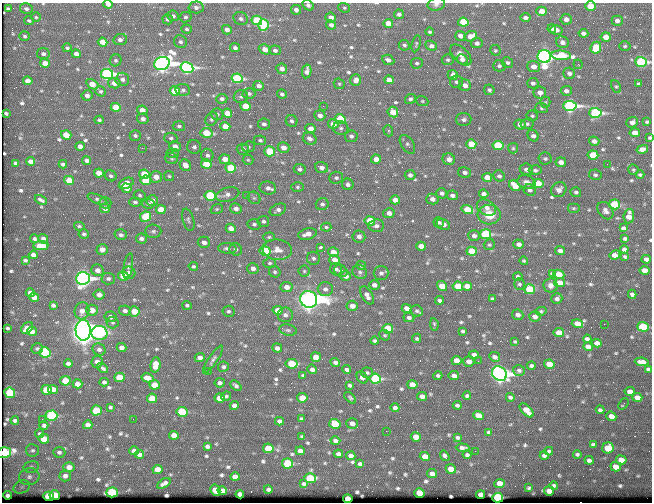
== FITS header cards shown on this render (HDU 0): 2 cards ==
NAXIS1  =                  650 / Width of table row in bytes
NAXIS2  =                  500 / Number of rows in table

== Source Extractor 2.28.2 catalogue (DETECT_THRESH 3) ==
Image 650 x 500 px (HDU 0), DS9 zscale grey, 1 PNG px = 1 image px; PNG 654 x 504 px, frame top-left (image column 1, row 500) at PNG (2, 3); each listed source drawn as its Kron ellipse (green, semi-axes under 4 px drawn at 4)
Background 352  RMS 1.1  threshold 3.34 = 3 sigma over >= 5 px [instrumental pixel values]
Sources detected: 676; of the 676, the 500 brightest by FLUX_AUTO listed and drawn (176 fainter detections omitted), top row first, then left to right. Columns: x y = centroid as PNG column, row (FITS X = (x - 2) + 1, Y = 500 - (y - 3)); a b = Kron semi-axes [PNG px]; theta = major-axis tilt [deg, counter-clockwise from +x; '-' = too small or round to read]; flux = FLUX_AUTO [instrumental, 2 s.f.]
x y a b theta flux
108 4 4 3 - 430
436 4 9 6 12 230
308 5 6 4 -31 220
590 6 5 4 - 2000
196 7 7 6 - 250
344 8 6 4 -21 120
8 9 4 3 - 170
26 9 6 5 - 210
296 10 5 5 - 320
542 11 5 4 - 800
399 14 5 5 - 240
173 16 6 5 - 200
36 17 5 4 - 110
185 17 6 5 - 160
331 17 5 5 - 470
241 18 7 6 - 220
525 18 5 4 - 260
168 19 5 5 - 180
566 19 5 5 - 400
257 20 5 4 - 4800
29 21 5 3 - 120
617 21 5 5 - 360
463 22 5 4 - 4000
388 23 5 4 - 970
263 25 6 5 - 5300
331 25 5 4 - 310
187 29 5 4 - 140
552 29 4 4 - 180
227 30 5 4 - 450
556 30 6 5 - 440
430 32 4 4 - 120
583 33 5 4 - 320
25 36 5 4 - 120
460 36 5 5 - 420
471 36 6 5 - 850
606 37 5 4 - 780
120 40 7 5 11 310
103 42 5 4 - 1100
180 42 6 6 - 200
562 42 6 5 - 360
477 43 5 5 - 280
416 44 9 4 77 120
404 45 5 5 - 170
431 46 6 4 -24 420
625 46 6 5 - 120
67 48 4 4 - 150
235 48 5 4 - 210
596 48 6 5 - 2800
265 49 6 4 -23 690
275 50 6 5 - 220
495 50 5 5 - 120
43 54 6 5 - 230
76 54 4 4 - 430
461 55 13 7 -45 510
561 55 10 4 -4 4500
544 56 7 6 - 49000
462 59 6 5 - 340
116 60 6 5 - 160
388 60 6 5 - 330
448 60 6 5 - 160
641 62 6 5 - 12000
45 63 5 4 - 870
162 63 8 6 21 59000
417 63 6 5 - 150
508 63 5 5 - 180
578 64 5 4 - 120
499 66 6 5 - 180
533 66 6 5 - 630
187 67 6 5 - 21000
282 69 5 5 - 440
307 71 7 4 79 440
569 73 6 5 - 290
107 74 6 5 - 19000
453 75 5 5 - 670
237 78 6 4 -11 5900
122 79 7 6 - 340
356 80 6 5 - 430
389 80 5 4 - 820
28 81 5 4 - 670
456 82 6 6 - 190
114 83 6 5 - 580
533 83 6 5 - 230
92 84 7 4 -35 1100
339 84 6 5 - 110
639 84 4 3 - 150
465 85 6 5 - 560
259 86 5 5 - 360
616 87 6 4 -62 140
183 90 7 6 - 200
489 90 5 5 - 180
100 91 6 5 - 150
175 91 5 4 - 3600
566 91 5 5 - 290
249 93 6 5 - 170
540 93 6 6 - 470
282 94 5 4 - 160
87 95 5 5 - 330
241 97 7 6 - 170
222 99 6 5 - 230
410 99 5 5 - 220
422 101 6 5 - 120
545 102 5 5 - 120
245 106 5 4 - 1800
323 106 2 2 - 160
570 106 6 5 - 22000
116 107 5 4 - 1900
541 108 6 5 - 140
142 110 5 4 - 570
393 112 5 5 - 1900
6 113 3 3 - 110
227 113 5 4 - 960
595 113 6 5 - 13000
217 114 6 5 - 150
320 115 5 5 - 390
532 116 5 5 - 130
143 119 6 5 - 300
212 119 7 6 - 180
340 119 5 4 - 4000
464 119 7 6 - 240
99 120 5 4 - 130
292 121 6 5 - 190
632 122 6 5 - 450
647 122 4 3 - 120
264 124 6 6 - 240
333 124 5 4 - 780
520 124 5 5 - 630
527 124 7 5 9 180
179 126 6 5 - 160
225 126 5 4 - 1400
341 128 7 7 - 220
310 129 5 4 - 720
388 131 6 4 -71 120
206 133 6 5 - 2300
635 133 5 4 - 670
66 135 5 4 - 1400
135 135 5 5 - 160
351 136 6 6 - 220
533 136 6 5 - 320
171 138 6 5 - 150
650 138 4 4 - 130
310 139 7 5 -30 360
260 140 6 5 - 150
594 141 5 4 - 360
407 144 10 6 -56 220
471 144 5 4 - 1800
80 146 5 4 - 520
175 146 6 5 - 580
498 146 5 4 - 5000
194 147 7 6 - 230
249 147 6 5 - 130
142 148 2 2 - 700
283 148 6 5 - 610
513 148 5 5 - 120
243 149 6 5 - 400
642 149 6 4 13 640
269 151 5 5 - 2300
173 153 6 4 -3 110
207 155 6 6 - 220
593 155 5 4 - 3300
171 159 6 5 - 110
225 159 5 5 - 800
376 159 5 4 - 690
449 159 6 6 - 580
545 159 6 6 - 170
248 160 5 5 - 110
31 161 4 4 - 570
87 161 4 4 - 290
561 162 5 5 - 460
16 163 4 3 - 170
63 164 4 4 - 210
206 164 5 4 - 3500
607 164 2 2 - 250
185 165 6 5 - 670
231 168 5 5 - 3300
321 168 6 5 - 450
300 169 6 5 - 220
526 169 6 5 - 290
535 170 6 5 - 190
633 170 5 5 - 110
465 172 6 5 - 240
99 173 5 4 - 880
144 174 5 4 - 2000
410 175 5 5 - 300
595 175 6 5 - 170
640 175 4 3 - 140
111 176 6 5 - 160
169 176 5 5 - 110
499 176 6 5 - 200
156 177 6 5 - 710
487 177 5 4 - 1100
336 178 7 6 - 220
69 180 5 4 - 1700
146 180 5 4 - 3600
527 182 9 6 -19 380
126 183 8 5 25 1300
348 184 6 5 - 210
538 184 5 4 - 1900
515 186 6 4 -41 1100
297 187 6 5 - 130
127 188 5 4 - 480
268 188 8 6 -10 280
530 190 6 5 - 220
559 190 8 7 - 460
576 192 5 5 - 170
442 193 5 5 - 230
228 194 12 7 16 390
484 194 5 4 - 330
140 195 6 5 - 130
246 195 3 3 - 110
452 195 6 5 - 280
210 196 5 5 - 6900
254 198 7 5 -42 160
97 199 10 4 -23 170
432 199 6 5 - 420
41 200 6 3 -27 190
152 200 6 5 - 430
395 200 5 4 - 730
135 202 6 4 -3 160
105 203 6 5 - 160
148 204 6 5 - 190
322 204 6 6 - 230
614 204 6 5 - 5400
486 207 10 7 -31 410
105 208 5 4 - 410
573 208 6 5 - 120
161 209 5 4 - 1300
217 209 6 5 - 120
236 209 6 5 - 380
278 210 9 5 25 270
467 210 6 4 -17 3000
605 211 9 7 -52 310
389 213 6 5 - 520
489 215 11 9 -5 1500
629 216 7 5 85 850
145 217 5 5 - 2700
188 220 11 5 -74 220
263 221 6 5 - 180
370 221 5 4 - 2800
439 222 5 5 - 170
254 224 6 5 - 170
443 224 7 5 -31 490
79 226 5 4 - 110
376 226 8 6 4 280
326 227 5 4 - 110
231 228 5 4 - 650
623 228 4 3 - 530
153 231 8 7 - 210
84 234 5 4 - 160
307 234 9 5 14 560
485 234 6 5 - 7700
121 235 6 5 - 230
359 236 6 6 - 340
474 236 6 5 - 310
269 237 6 4 3 120
625 238 4 3 - 150
35 239 4 4 - 150
43 239 5 5 - 240
141 239 6 5 - 300
204 242 6 5 - 440
519 244 5 4 - 360
489 245 6 5 - 120
41 246 7 4 1 1800
421 246 5 4 - 720
321 247 3 3 - 190
227 248 9 5 -4 240
102 249 6 5 - 520
236 249 6 6 - 200
624 249 4 4 - 250
277 250 15 10 -6 760
265 251 5 5 - 6100
472 251 5 4 - 2500
560 251 5 4 - 380
333 252 5 4 - 990
33 255 4 4 - 350
615 255 5 4 - 660
625 257 4 3 - 130
313 258 6 6 - 210
646 259 4 4 - 370
25 260 4 3 - 120
335 260 5 5 - 760
524 261 4 4 - 110
270 263 6 5 - 140
361 265 5 4 - 120
128 266 13 4 81 190
193 266 5 4 - 110
253 268 5 5 - 400
336 269 6 6 - 210
97 270 6 5 - 450
644 270 5 4 - 720
304 271 5 5 - 130
341 271 7 5 -27 240
275 272 6 5 - 150
360 272 7 6 - 200
129 273 6 6 - 450
381 273 7 7 - 270
552 273 4 3 - 160
559 274 5 4 - 1300
123 276 5 4 - 1500
345 276 5 4 - 470
518 277 5 4 - 200
83 278 7 6 - 35000
108 279 7 6 - 200
560 283 5 4 - 860
519 284 6 5 - 140
374 285 5 4 - 340
550 285 7 7 - 380
442 286 5 4 - 1000
458 286 5 4 - 1900
467 286 5 4 - 760
287 287 6 5 - 630
325 289 7 7 - 290
530 289 5 5 - 3800
30 293 5 4 - 440
99 294 5 5 - 520
632 294 5 4 - 250
367 295 10 5 -61 400
34 297 5 4 - 690
309 299 8 8 - 120000
492 299 4 3 - 120
557 299 6 5 - 280
440 300 4 3 - 220
53 305 4 3 - 170
187 305 5 4 - 130
352 306 5 5 - 590
407 308 5 4 - 450
92 310 6 5 - 710
278 310 5 4 - 1300
82 311 8 7 - 580
125 311 6 5 - 240
134 311 5 5 - 1400
228 311 6 5 - 160
417 311 6 5 - 170
541 311 5 4 - 120
285 315 7 7 - 270
518 315 6 5 - 340
535 316 6 5 - 490
110 317 6 5 - 310
409 317 5 4 - 210
112 322 6 6 - 140
434 324 6 4 -82 130
577 324 6 4 -15 810
604 324 2 2 - 330
643 327 5 5 - 4400
8 328 4 3 - 110
27 328 7 5 43 660
388 329 5 4 - 2900
83 330 10 7 -88 160000
288 330 9 5 -10 190
32 331 5 4 - 520
463 331 4 3 - 160
99 333 8 7 - 8000
559 333 5 4 - 1300
385 335 6 4 -42 110
417 338 5 4 - 120
587 339 4 3 - 190
374 341 4 4 - 150
515 342 4 3 - 110
597 343 5 4 - 410
122 347 5 4 - 380
588 347 5 4 - 630
277 348 5 4 - 320
37 349 6 5 - 120
99 349 7 6 - 240
45 352 5 5 - 3400
474 355 5 4 - 550
316 357 5 5 - 1200
495 357 6 4 -27 320
200 358 5 4 - 430
213 360 16 4 56 250
456 360 5 4 - 900
469 361 5 5 - 400
478 361 2 2 - 190
97 362 6 5 - 440
335 362 5 4 - 240
642 362 7 4 -6 460
68 363 4 4 - 220
292 364 6 5 - 2700
549 364 5 4 - 1300
155 365 7 5 84 1100
531 366 4 4 - 190
223 367 5 5 - 180
102 368 6 3 -37 280
312 369 5 4 - 310
346 369 5 3 - 230
648 369 4 4 - 170
519 370 6 5 - 220
208 372 3 2 - 110
367 373 6 5 - 150
499 374 8 6 -41 57000
303 375 4 4 - 110
438 376 4 3 - 160
454 376 5 4 - 380
119 377 5 4 - 1600
362 377 6 5 - 410
147 378 6 4 -12 810
375 379 6 5 - 8900
65 381 5 5 - 2000
104 382 4 4 - 170
220 383 5 4 - 250
77 384 5 4 - 570
155 385 5 4 - 1600
350 385 3 3 - 140
412 385 5 4 - 1100
236 386 6 4 -41 200
53 389 5 4 - 640
46 390 5 5 - 2100
630 392 5 4 - 670
10 393 5 5 - 3900
226 396 5 4 - 130
422 396 5 4 - 410
467 396 4 4 - 160
510 397 4 3 - 160
637 397 5 4 - 690
152 398 5 4 - 1600
220 398 5 4 - 1300
302 398 5 4 - 1100
350 398 7 3 -43 120
623 404 6 3 50 110
234 405 4 4 - 310
457 405 4 3 - 180
110 407 3 3 - 110
395 408 4 4 - 200
96 410 5 5 - 2900
527 410 8 4 -46 950
600 410 4 4 - 170
182 412 5 5 - 5300
51 416 6 5 - 7500
478 416 5 4 - 1000
611 416 5 4 - 640
42 419 2 2 - 150
133 419 2 2 - 160
301 419 3 3 - 120
15 420 4 3 - 150
279 421 4 4 - 230
352 423 6 5 - 380
335 424 5 5 - 2100
44 425 4 4 - 170
88 425 4 4 - 330
386 431 2 2 - 430
488 432 3 3 - 110
40 434 4 4 - 120
174 435 5 4 - 690
302 436 3 3 - 110
416 437 5 4 - 1200
458 437 4 3 - 130
44 439 5 5 - 970
335 441 5 4 - 240
593 444 4 3 - 120
207 446 4 4 - 170
268 448 5 5 - 2500
462 448 7 4 -2 270
608 448 6 5 - 2700
32 450 6 6 - 170
134 451 4 4 - 390
300 451 5 4 - 480
475 451 2 2 - 270
549 451 4 4 - 130
59 452 6 5 - 160
4 453 7 5 15 8100
139 454 5 4 - 220
338 454 4 4 - 260
577 454 4 3 - 130
467 455 4 3 - 160
351 456 4 4 - 410
425 456 5 4 - 900
445 456 5 3 - 210
544 456 4 4 - 270
589 460 5 4 - 270
621 460 5 4 - 770
287 463 5 5 - 4800
360 464 4 4 - 220
31 467 8 6 13 200
69 467 5 5 - 500
616 467 5 4 - 820
157 469 5 4 - 1000
451 469 5 4 - 840
432 474 5 4 - 480
65 476 5 5 - 310
29 477 10 8 12 480
235 477 5 4 - 490
310 478 6 5 - 3900
164 483 7 4 31 240
500 483 5 4 - 1200
304 484 4 3 - 140
554 485 4 3 - 160
22 487 8 6 22 300
529 488 4 3 - 120
268 489 4 3 - 180
215 490 6 5 - 900
222 491 5 4 - 510
549 491 5 4 - 450
112 492 6 5 - 5700
419 493 5 4 - 2000
240 494 4 4 - 280
481 494 4 4 - 380
8 495 4 4 - 270
55 495 5 4 - 2400
48 496 5 4 - 3100
498 498 5 5 - 12000
348 499 5 4 - 2100
At the frame edge (FLAGS 8, measured only in part): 7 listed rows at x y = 108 4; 436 4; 308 5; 590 6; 641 62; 650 138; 4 453
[176 fainter detections neither listed nor drawn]